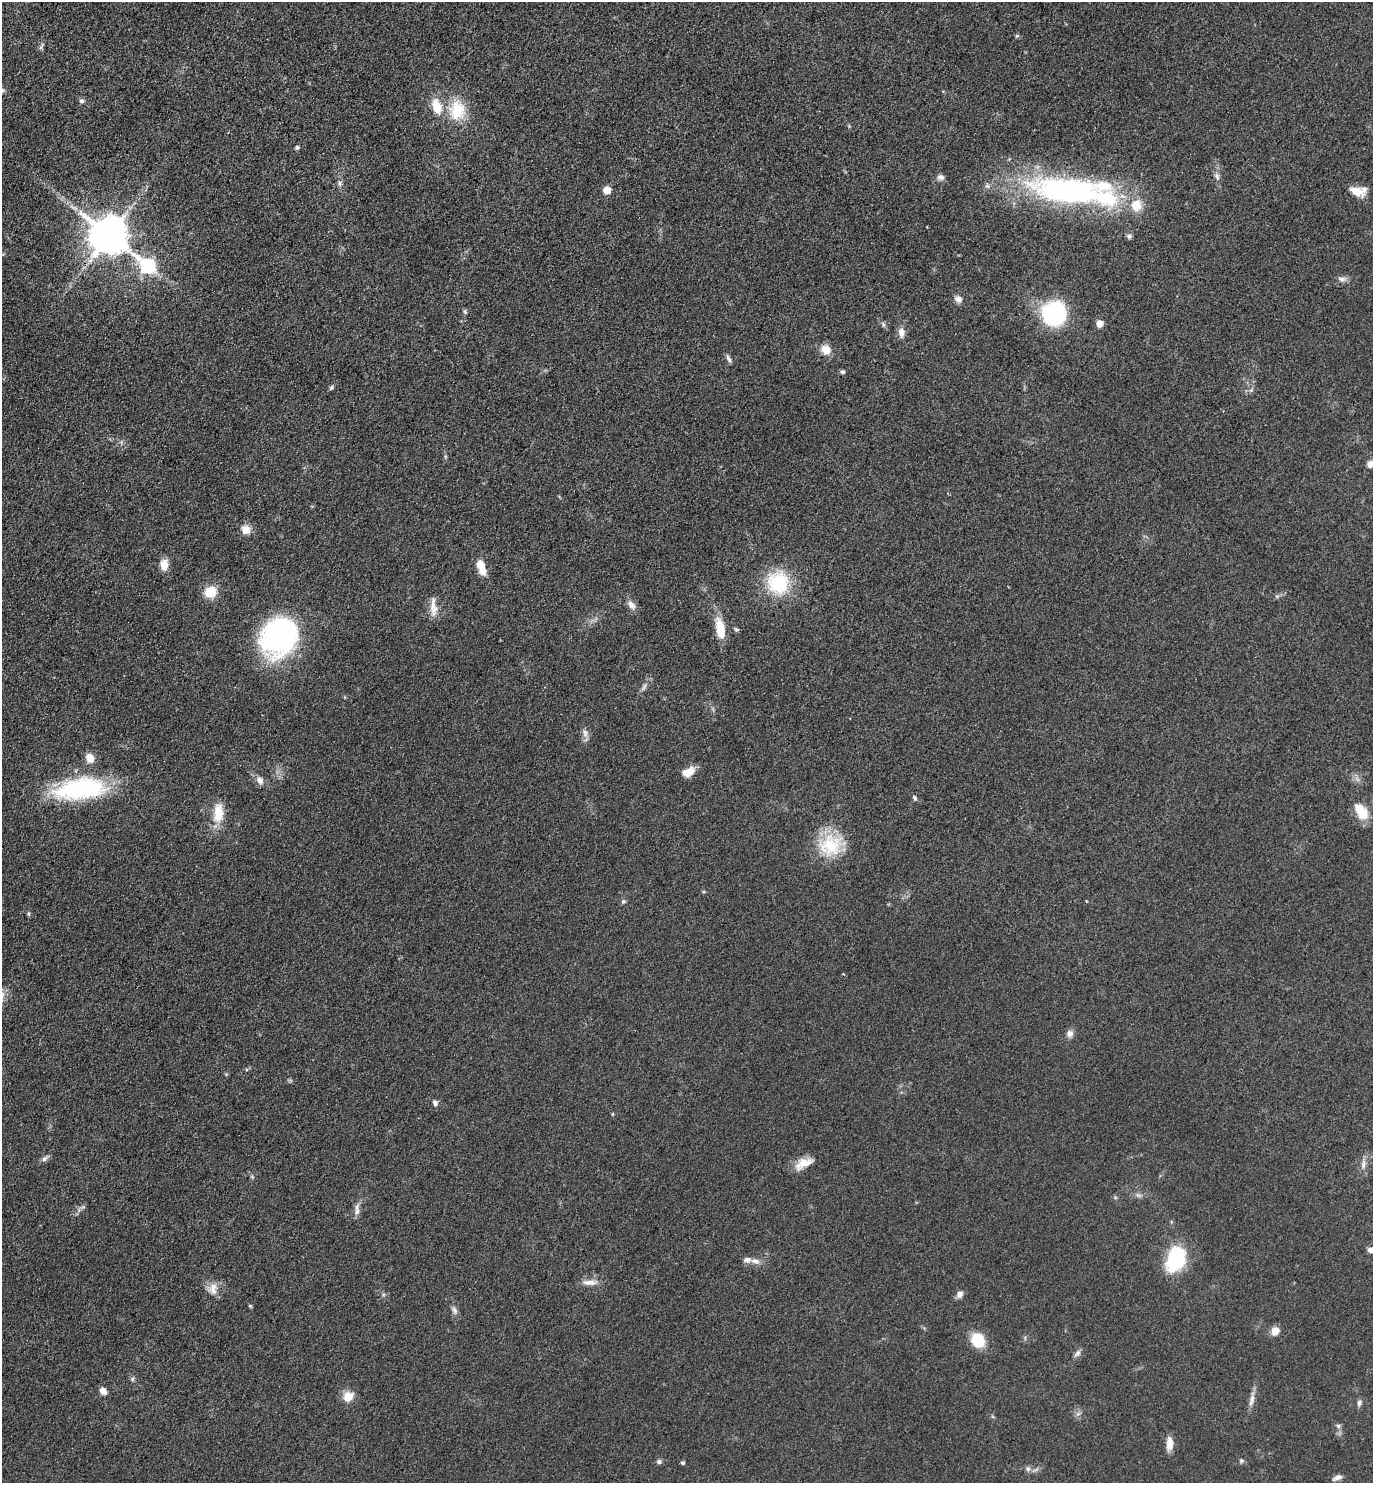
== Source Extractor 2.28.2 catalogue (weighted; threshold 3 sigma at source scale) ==
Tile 11 of 4 x 4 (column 3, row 3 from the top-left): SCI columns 3046-4416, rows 1492-2972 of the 5948 x 5943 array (HDU 1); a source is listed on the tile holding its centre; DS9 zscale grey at full resolution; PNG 1375 x 1485 px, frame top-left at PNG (2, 2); no overlay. Shown black and unused: <1% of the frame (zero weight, under 3 of 4 exposures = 1% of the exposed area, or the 3 px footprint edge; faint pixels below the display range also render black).
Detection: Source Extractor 2.28.2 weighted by HDU 2 'WHT'; one run over the whole footprint, this tile lists its part. Background 0.0754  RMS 0.0071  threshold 0.0319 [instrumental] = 3 sigma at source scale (4.5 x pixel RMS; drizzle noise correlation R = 1.50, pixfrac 1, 0.05/0.05 arcsec/px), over >= 5 px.
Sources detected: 86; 1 too faint to see at this stretch — not listed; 6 inside a brighter listed object's ellipse — not listed separately; the other 79 listed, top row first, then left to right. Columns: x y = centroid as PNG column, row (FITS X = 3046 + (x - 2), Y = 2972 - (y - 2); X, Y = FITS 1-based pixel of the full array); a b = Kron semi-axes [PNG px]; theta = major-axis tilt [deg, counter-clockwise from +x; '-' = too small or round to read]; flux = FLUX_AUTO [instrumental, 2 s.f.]
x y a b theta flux
1017 36 6 4 29 0.94
41 46 13 3 59 1.4
82 101 6 6 - 1.8
457 110 28 23 86 25
297 148 5 4 - 1.6
1217 176 11 6 -76 2.9
941 177 9 7 0 2.7
340 183 8 4 -82 1.8
607 190 5 5 - 18
1068 191 93 32 -7 190
1356 191 19 9 -16 9.2
109 236 11 11 - 2200
1129 236 6 5 - 1.9
148 266 9 7 -37 130
1342 279 11 7 -8 3.2
958 299 9 7 -26 3.8
465 312 8 4 -54 1.1
1054 313 20 19 - 86
1100 324 5 5 - 11
901 333 11 8 -89 5
826 350 11 10 - 8.4
729 359 12 5 -57 2.1
842 372 6 5 - 1.4
331 388 7 5 62 1.2
1251 390 5 5 - 1.3
1371 464 9 7 22 5.9
246 530 12 11 - 6.4
164 564 11 8 88 8.5
481 567 17 8 -71 13
778 583 30 28 -64 39
210 592 14 12 31 14
1277 596 6 4 16 1.2
631 605 13 8 -52 4.4
433 607 26 8 -86 7.2
720 628 21 9 -77 18
736 630 6 4 -34 1.3
279 636 39 33 51 150
644 687 10 4 60 2
585 733 12 7 -76 3.6
90 758 11 9 -62 7.4
688 772 15 9 26 9.1
260 780 12 8 -56 4.3
80 789 62 24 7 83
915 798 7 5 -59 1.7
1361 811 20 12 -53 15
218 813 26 12 86 15
830 846 31 29 15 33
623 901 6 5 - 1.4
1070 1034 10 8 59 3.6
435 1103 8 6 -60 2.1
613 1114 5 3 - 0.63
45 1159 9 6 40 2.5
804 1163 25 11 25 10
1363 1164 12 7 79 3.8
83 1207 6 5 - 1.3
357 1211 10 6 82 3.3
1371 1250 7 6 - 4
1176 1258 20 13 68 64
755 1261 14 6 -9 4.2
591 1282 13 9 -11 5.3
213 1289 18 12 82 7.5
960 1294 9 7 54 3.4
250 1306 5 4 - 0.79
454 1310 10 6 -58 2.6
1275 1331 8 7 - 7.9
978 1340 12 11 - 26
1077 1353 11 6 51 2.5
132 1379 6 5 - 1.3
103 1391 8 6 -50 4.6
348 1397 13 11 39 9.3
1252 1400 19 6 76 4.5
1359 1403 8 6 89 2.3
1338 1426 6 5 - 1.6
1169 1444 15 7 88 7.3
1241 1461 6 6 - 1.3
659 1462 7 6 - 1.6
682 1463 4 4 - 1.3
1028 1469 7 6 - 2.2
1337 1477 14 6 22 3.1
Isophote crosses this tile's border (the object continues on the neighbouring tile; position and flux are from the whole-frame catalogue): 2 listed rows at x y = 1371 464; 1371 1250